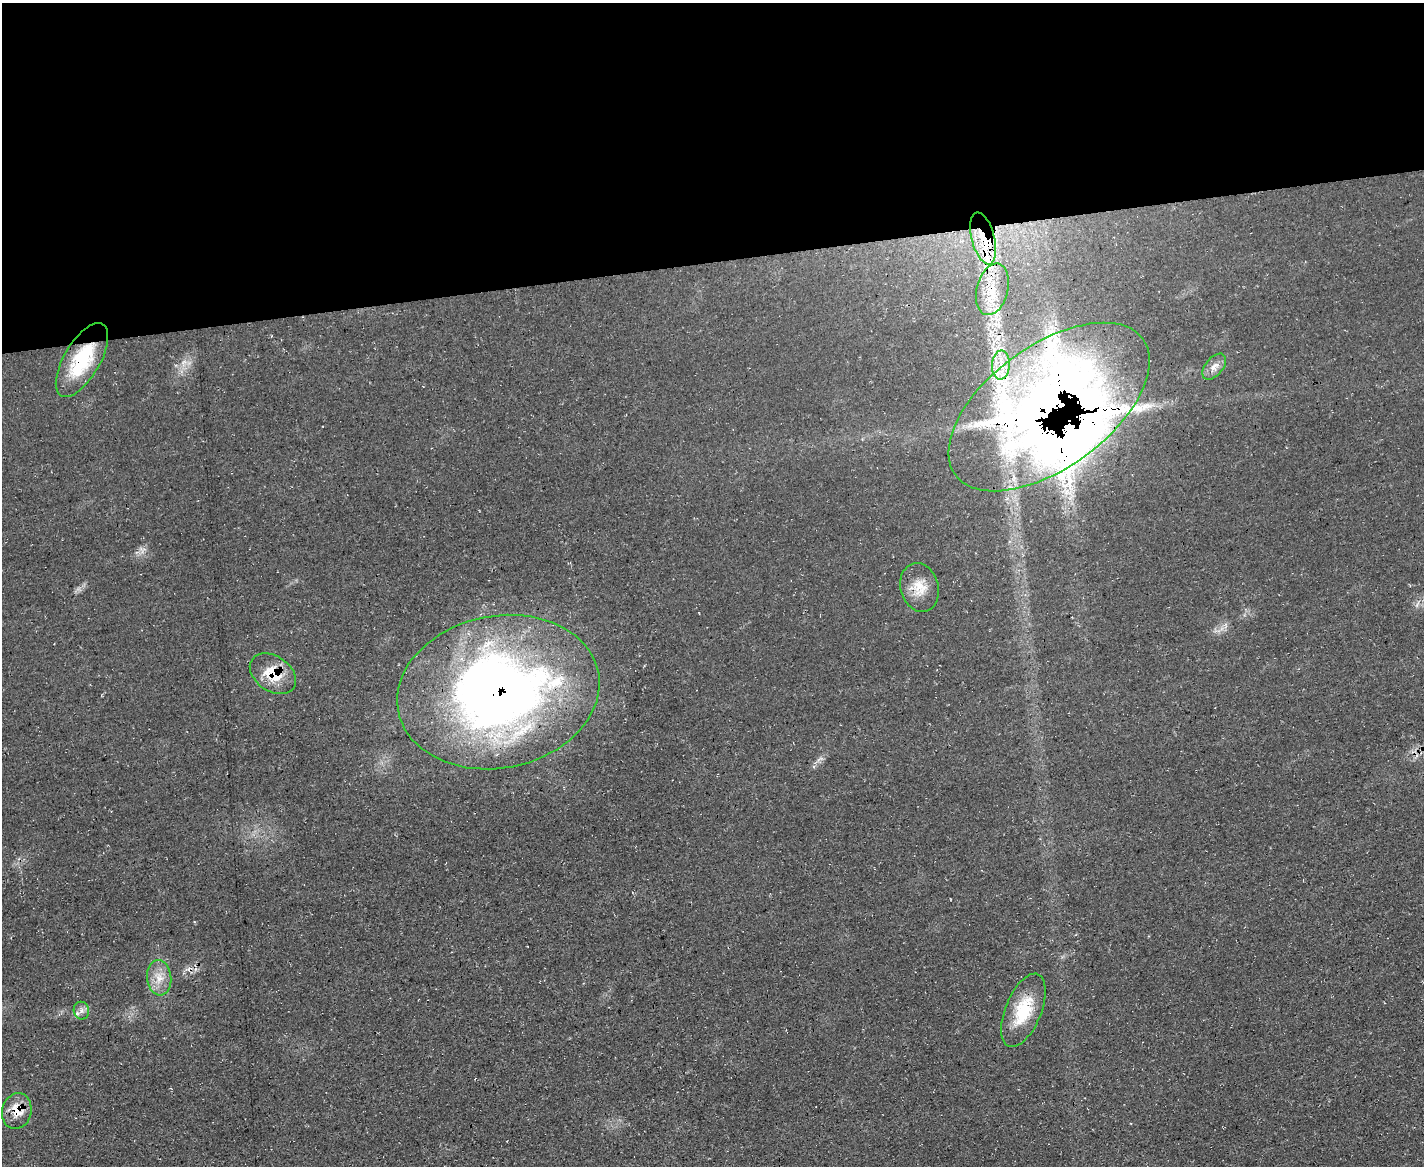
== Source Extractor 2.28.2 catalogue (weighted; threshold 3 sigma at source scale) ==
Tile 2 of 3 x 4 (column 2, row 1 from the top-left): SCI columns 1552-2973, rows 3494-4657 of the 4639 x 4657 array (HDU 1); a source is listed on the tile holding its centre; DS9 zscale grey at full resolution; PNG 1426 x 1168 px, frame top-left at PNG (2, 3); each listed source drawn as its Kron ellipse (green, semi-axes under 4 px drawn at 4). Shown black and unused: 22% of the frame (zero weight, under 3 of 4 exposures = <1% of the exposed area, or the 3 px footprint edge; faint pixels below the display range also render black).
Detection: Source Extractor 2.28.2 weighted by HDU 2 'WHT'; one run over the whole footprint, this tile lists its part. Background 0.0628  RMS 0.0072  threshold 0.0322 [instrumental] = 3 sigma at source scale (4.5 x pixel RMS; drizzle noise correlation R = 1.50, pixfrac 1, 0.05/0.05 arcsec/px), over >= 5 px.
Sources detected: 17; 1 inside a brighter object's white glare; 1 cosmic-ray / hot-pixel residue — neither listed nor drawn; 2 inside a brighter listed object's ellipse — not listed separately; the other 13 listed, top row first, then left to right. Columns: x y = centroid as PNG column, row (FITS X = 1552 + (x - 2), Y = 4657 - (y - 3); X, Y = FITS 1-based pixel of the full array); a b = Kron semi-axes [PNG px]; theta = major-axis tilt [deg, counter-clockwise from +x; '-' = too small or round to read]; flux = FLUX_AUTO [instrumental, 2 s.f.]
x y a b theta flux
983 238 27 11 -75 27
992 289 26 15 75 23
82 360 41 18 60 46
1001 365 14 9 88 9.8
1214 367 15 9 51 5.5
1049 407 116 61 36 950
920 587 25 19 -75 15
273 674 25 17 -34 22
498 692 102 76 11 570
159 978 18 12 -84 11
1023 1010 39 18 68 32
81 1011 9 7 -78 3.5
17 1111 18 14 75 15
Overlapping masked pixels (flux is a lower limit): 7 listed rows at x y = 983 238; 992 289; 82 360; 1049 407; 273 674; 498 692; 17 1111
Unlisted compact peaks at least as high as the median listed source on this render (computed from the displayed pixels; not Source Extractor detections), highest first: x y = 184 361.